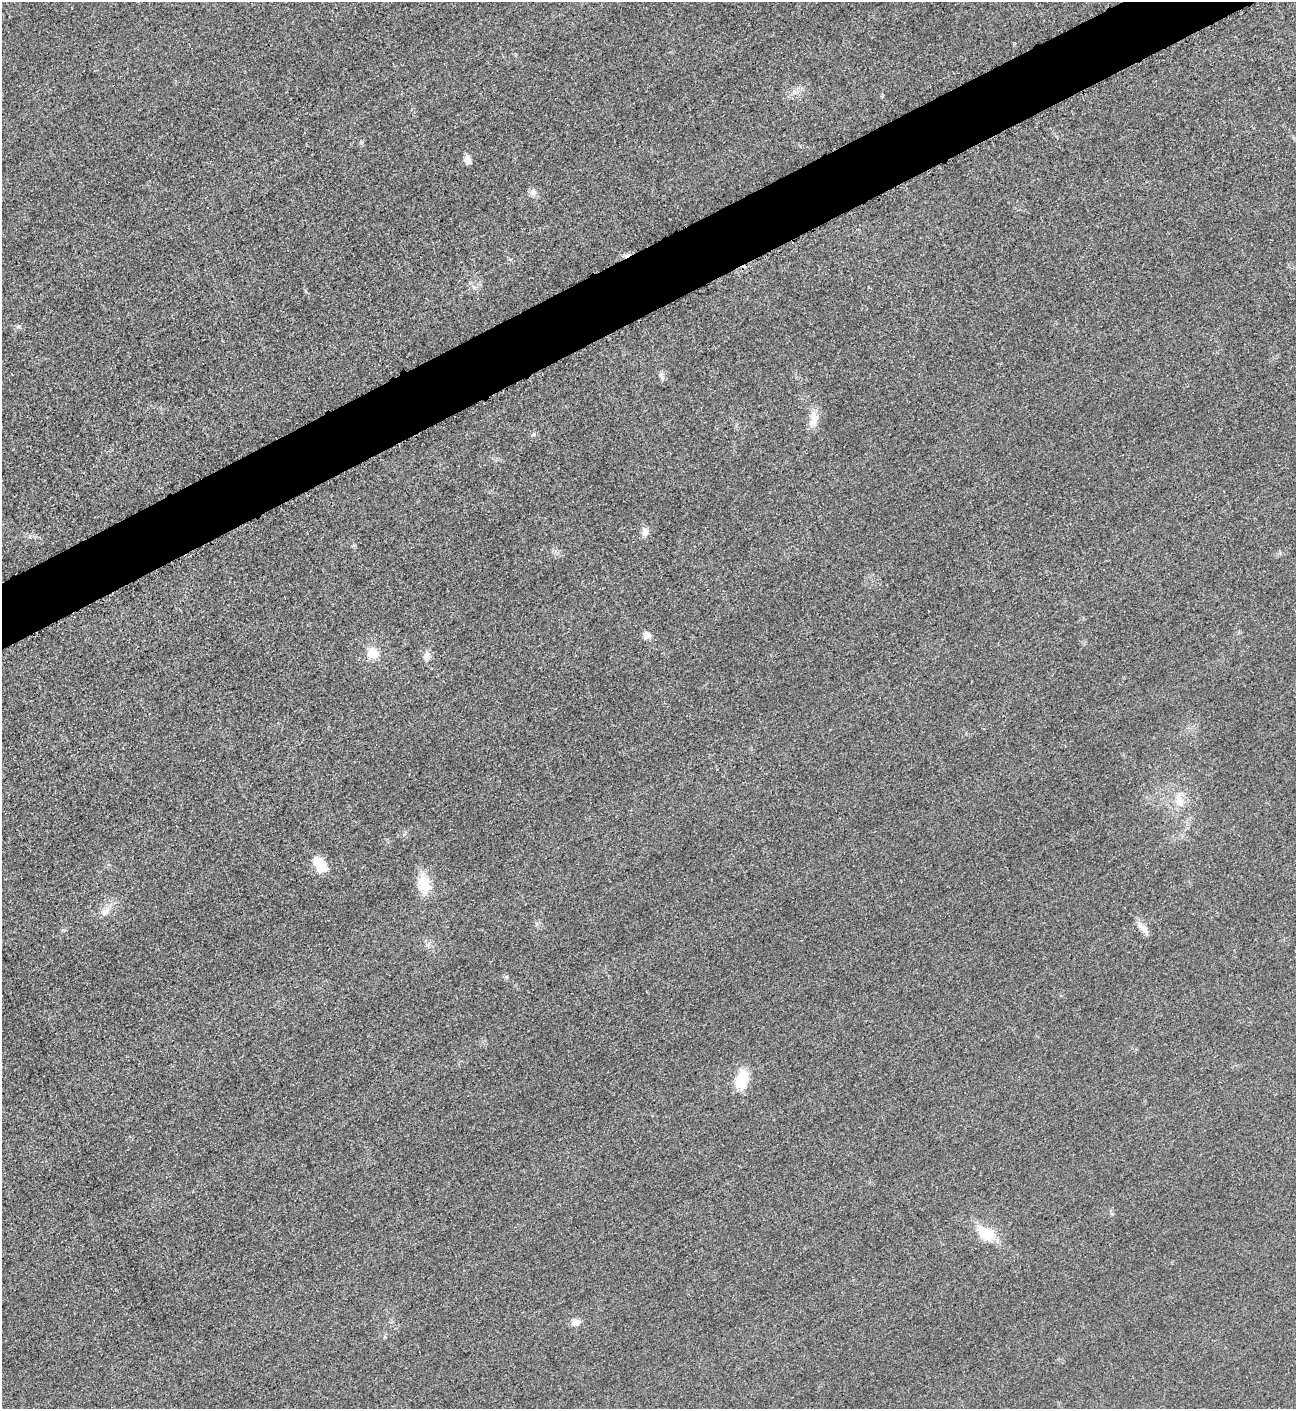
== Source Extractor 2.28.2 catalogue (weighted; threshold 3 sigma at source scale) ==
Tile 10 of 4 x 4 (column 2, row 3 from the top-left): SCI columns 1594-2887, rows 1423-2829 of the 5642 x 5651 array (HDU 1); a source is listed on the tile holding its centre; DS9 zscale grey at full resolution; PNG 1298 x 1411 px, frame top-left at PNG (2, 2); no overlay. Shown black and unused: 4% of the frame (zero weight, under 3 of 5 exposures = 1% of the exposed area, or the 3 px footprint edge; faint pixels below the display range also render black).
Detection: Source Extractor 2.28.2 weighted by HDU 2 'WHT'; one run over the whole footprint, this tile lists its part. Background 0.0198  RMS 0.0051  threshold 0.0229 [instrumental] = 3 sigma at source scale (4.5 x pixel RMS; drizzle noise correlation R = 1.50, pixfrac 1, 0.05/0.05 arcsec/px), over >= 5 px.
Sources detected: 17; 1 cosmic-ray / hot-pixel residue — not listed; the other 16 listed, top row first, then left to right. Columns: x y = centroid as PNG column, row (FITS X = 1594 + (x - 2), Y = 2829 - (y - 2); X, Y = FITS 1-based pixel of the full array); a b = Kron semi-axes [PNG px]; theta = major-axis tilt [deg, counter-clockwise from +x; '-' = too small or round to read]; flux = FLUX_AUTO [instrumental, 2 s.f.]
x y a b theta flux
467 159 9 7 -78 3.4
533 192 10 6 68 1.9
661 375 10 4 -57 1.3
814 419 23 10 -86 6
645 532 12 9 81 2.8
647 636 10 8 -27 2.7
372 653 16 14 -36 6.8
427 656 12 9 77 3.1
1179 801 20 10 -81 6.6
320 864 20 12 -58 9.6
424 884 23 15 -79 12
105 911 16 8 48 4
1142 927 14 7 -19 3.2
742 1079 22 12 78 14
986 1234 27 15 -27 13
575 1322 12 9 15 3
Unlisted compact peaks at least as high as the median listed source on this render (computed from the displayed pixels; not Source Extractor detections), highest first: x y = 18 327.